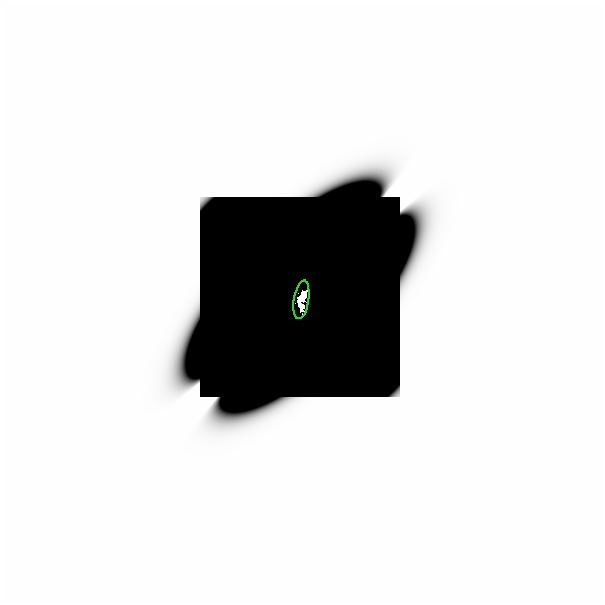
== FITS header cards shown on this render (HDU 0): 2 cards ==
NAXIS1  =                  601
NAXIS2  =                  601

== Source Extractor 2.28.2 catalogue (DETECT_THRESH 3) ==
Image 601 x 601 px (HDU 0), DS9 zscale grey, 1 PNG px = 1 image px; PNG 605 x 605 px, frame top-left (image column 1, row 601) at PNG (0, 0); each listed source drawn as its Kron ellipse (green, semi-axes under 4 px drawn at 4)
Background -1.24e-29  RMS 5.9e-25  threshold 1.78e-24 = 3 sigma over >= 5 px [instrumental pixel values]
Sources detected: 15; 14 with non-positive FLUX_AUTO (blend fragments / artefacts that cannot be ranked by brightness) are neither listed nor drawn; the other 1 listed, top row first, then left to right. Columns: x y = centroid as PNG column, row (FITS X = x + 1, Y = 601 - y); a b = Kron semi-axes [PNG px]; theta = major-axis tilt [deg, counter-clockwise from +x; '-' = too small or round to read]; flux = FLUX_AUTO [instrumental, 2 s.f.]
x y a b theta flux
299 298 19 7 81 3.5
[14 non-positive-flux detections neither listed nor drawn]